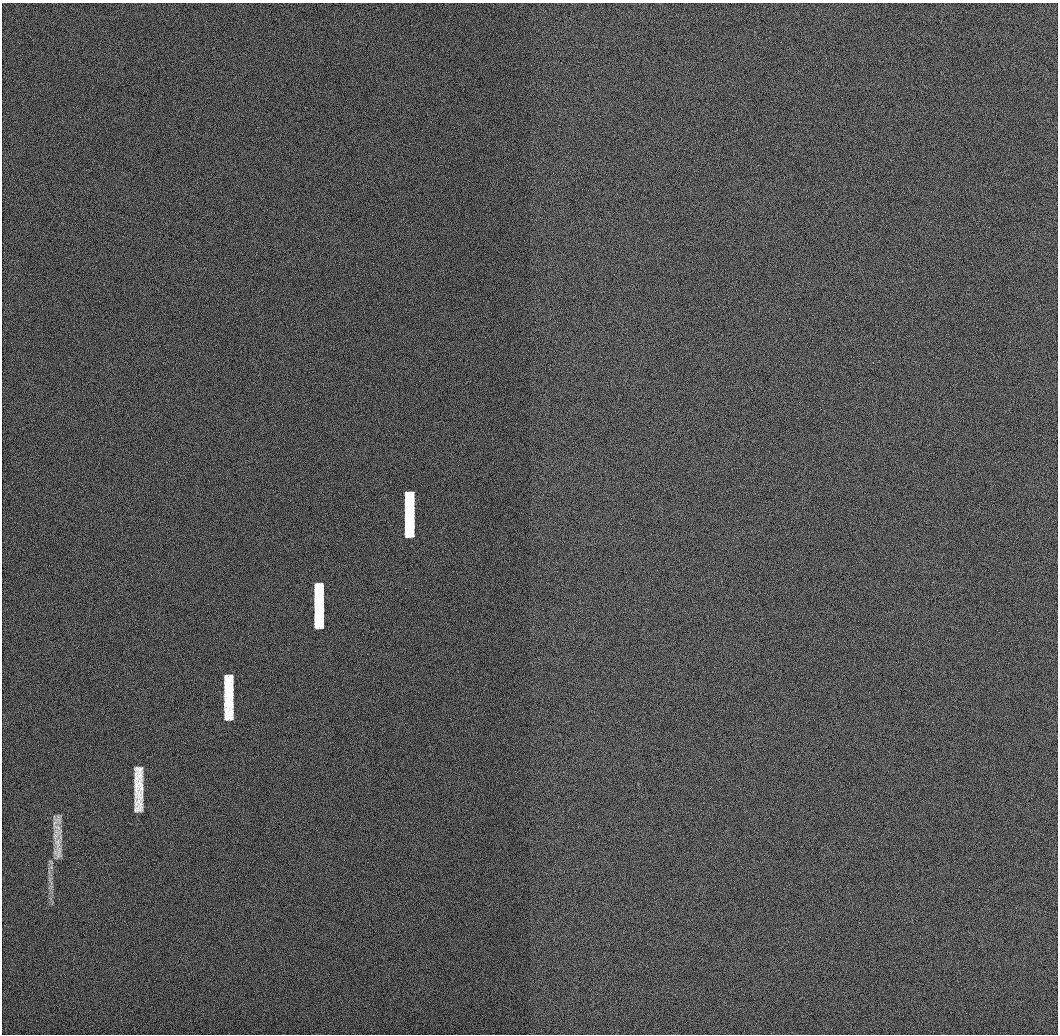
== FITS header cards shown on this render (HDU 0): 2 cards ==
NAXIS1  =                 1056 / Length of Axis 1 (Serial)
NAXIS2  =                 1032 / Length of Axis 2 (Parallel)

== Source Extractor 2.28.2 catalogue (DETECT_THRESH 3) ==
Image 1056 x 1032 px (HDU 0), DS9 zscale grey, 1 PNG px = 1 image px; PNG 1060 x 1036 px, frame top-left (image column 1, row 1032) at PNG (2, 3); no overlay
Background 503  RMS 3.1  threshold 9.29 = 3 sigma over >= 5 px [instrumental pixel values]
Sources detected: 9; all 9 listed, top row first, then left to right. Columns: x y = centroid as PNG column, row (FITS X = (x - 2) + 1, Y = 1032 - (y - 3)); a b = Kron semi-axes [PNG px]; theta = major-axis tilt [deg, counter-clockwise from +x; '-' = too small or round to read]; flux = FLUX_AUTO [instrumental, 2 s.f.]
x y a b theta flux
409 500 17 9 -85 5500
409 515 39 9 -89 14000
319 591 17 9 -86 4700
319 613 29 9 -89 8300
228 697 45 9 -90 9800
138 773 14 8 84 2200
138 785 18 8 88 3200
139 806 18 8 86 2300
57 831 43 11 90 4100